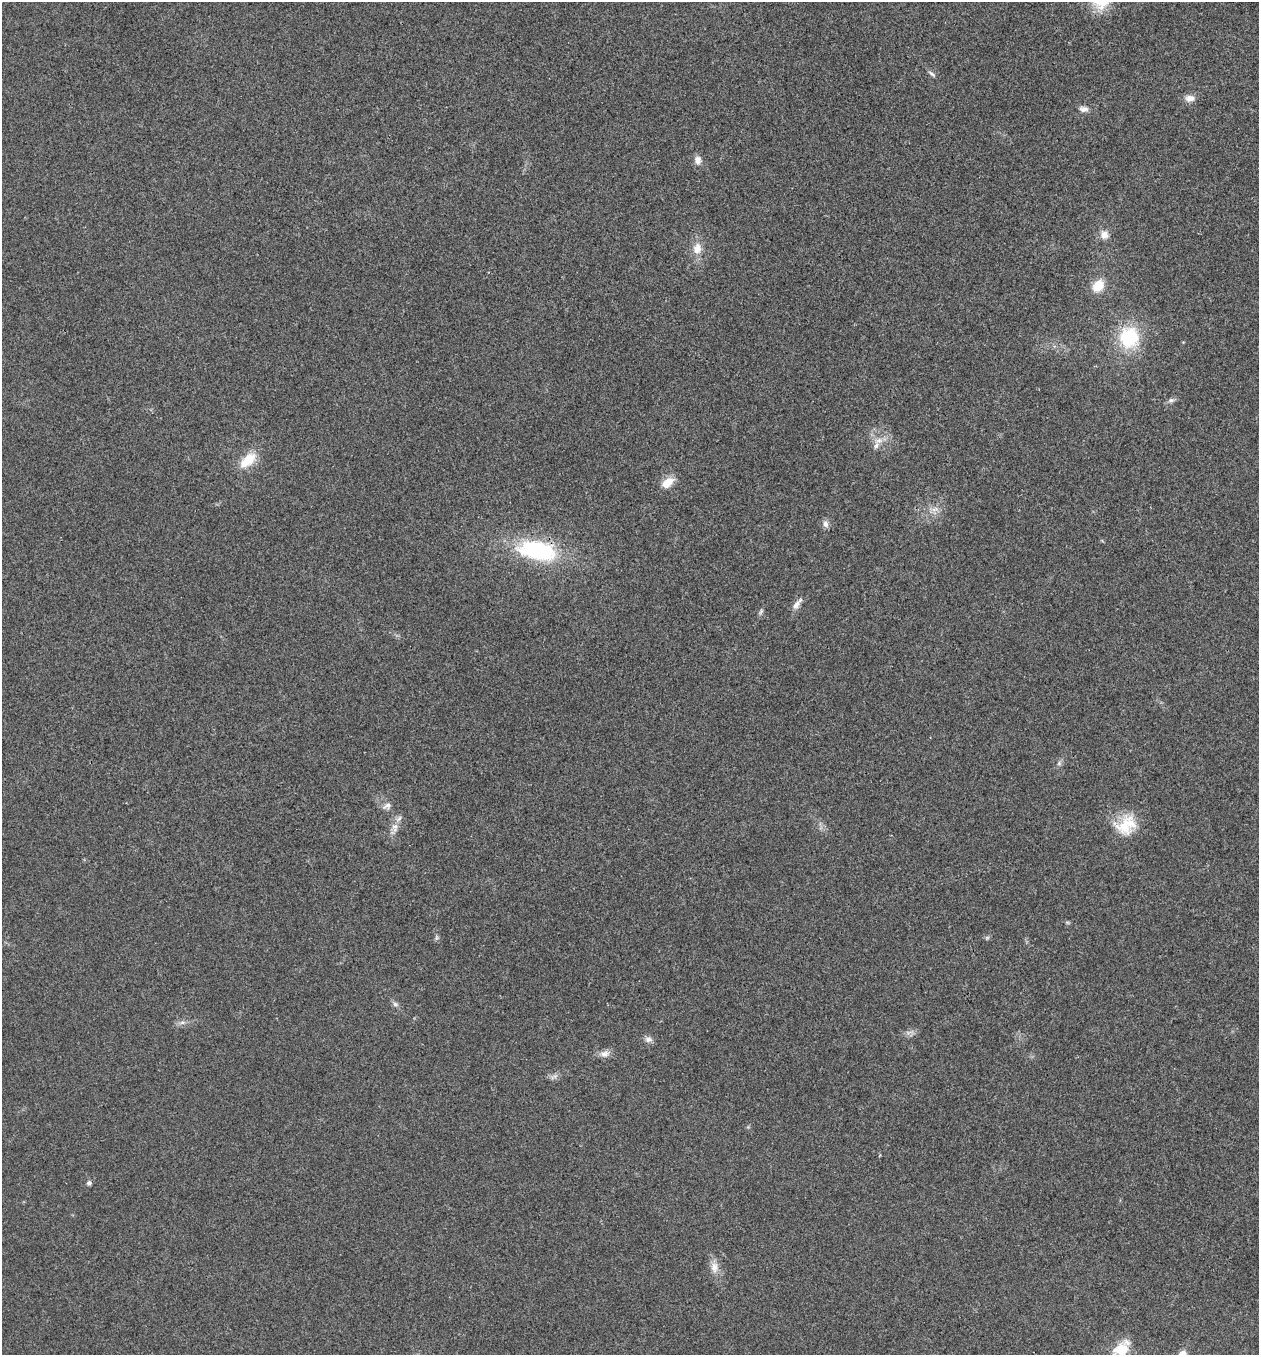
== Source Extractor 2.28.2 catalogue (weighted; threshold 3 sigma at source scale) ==
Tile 6 of 4 x 4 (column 2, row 2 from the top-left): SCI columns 1393-2649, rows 2710-4062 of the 5430 x 5416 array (HDU 1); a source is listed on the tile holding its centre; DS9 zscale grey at full resolution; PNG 1261 x 1357 px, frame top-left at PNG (2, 2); no overlay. Shown black and unused: <1% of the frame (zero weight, under 3 of 4 exposures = <1% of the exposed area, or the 3 px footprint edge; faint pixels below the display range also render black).
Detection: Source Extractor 2.28.2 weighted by HDU 2 'WHT'; one run over the whole footprint, this tile lists its part. Background 0.0236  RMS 0.0054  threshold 0.0242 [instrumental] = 3 sigma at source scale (4.5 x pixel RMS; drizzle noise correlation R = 1.50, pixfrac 1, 0.05/0.05 arcsec/px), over >= 5 px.
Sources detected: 32; all 32 listed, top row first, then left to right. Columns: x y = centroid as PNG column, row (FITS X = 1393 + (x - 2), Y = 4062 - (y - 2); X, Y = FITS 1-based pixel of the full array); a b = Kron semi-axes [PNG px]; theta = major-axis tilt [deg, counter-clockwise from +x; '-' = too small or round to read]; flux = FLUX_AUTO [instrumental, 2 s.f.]
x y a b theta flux
932 74 12 5 -39 1.4
1190 98 12 8 -1 3.9
1084 109 12 8 -4 2.6
698 160 11 9 -79 3.1
1104 235 11 10 - 4.1
697 248 15 11 79 6.3
1098 286 12 9 47 12
1129 337 19 18 - 34
1171 400 9 6 9 1.6
876 445 12 7 70 3
248 460 23 12 42 12
667 483 17 10 38 6.9
935 509 12 5 18 2.8
825 524 10 7 -76 2.2
537 551 51 24 -10 52
797 604 19 7 52 3.5
761 611 9 4 63 1.1
1059 763 6 6 - 1.1
387 806 12 8 29 2.6
399 819 10 6 45 2
1126 825 29 22 38 17
395 826 9 8 - 3
436 938 7 4 71 0.93
987 938 7 4 1 0.88
395 1004 6 6 - 1.4
182 1022 7 4 1 1.3
909 1032 10 4 13 1.8
648 1039 10 8 -5 2.4
605 1054 12 9 19 3.1
89 1183 5 5 - 1.7
714 1267 16 10 88 4.9
1121 1349 21 15 30 13
Overlapping masked pixels (flux is a lower limit): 1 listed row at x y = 537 551
Isophote crosses this tile's border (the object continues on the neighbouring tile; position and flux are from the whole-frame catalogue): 1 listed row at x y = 1121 1349